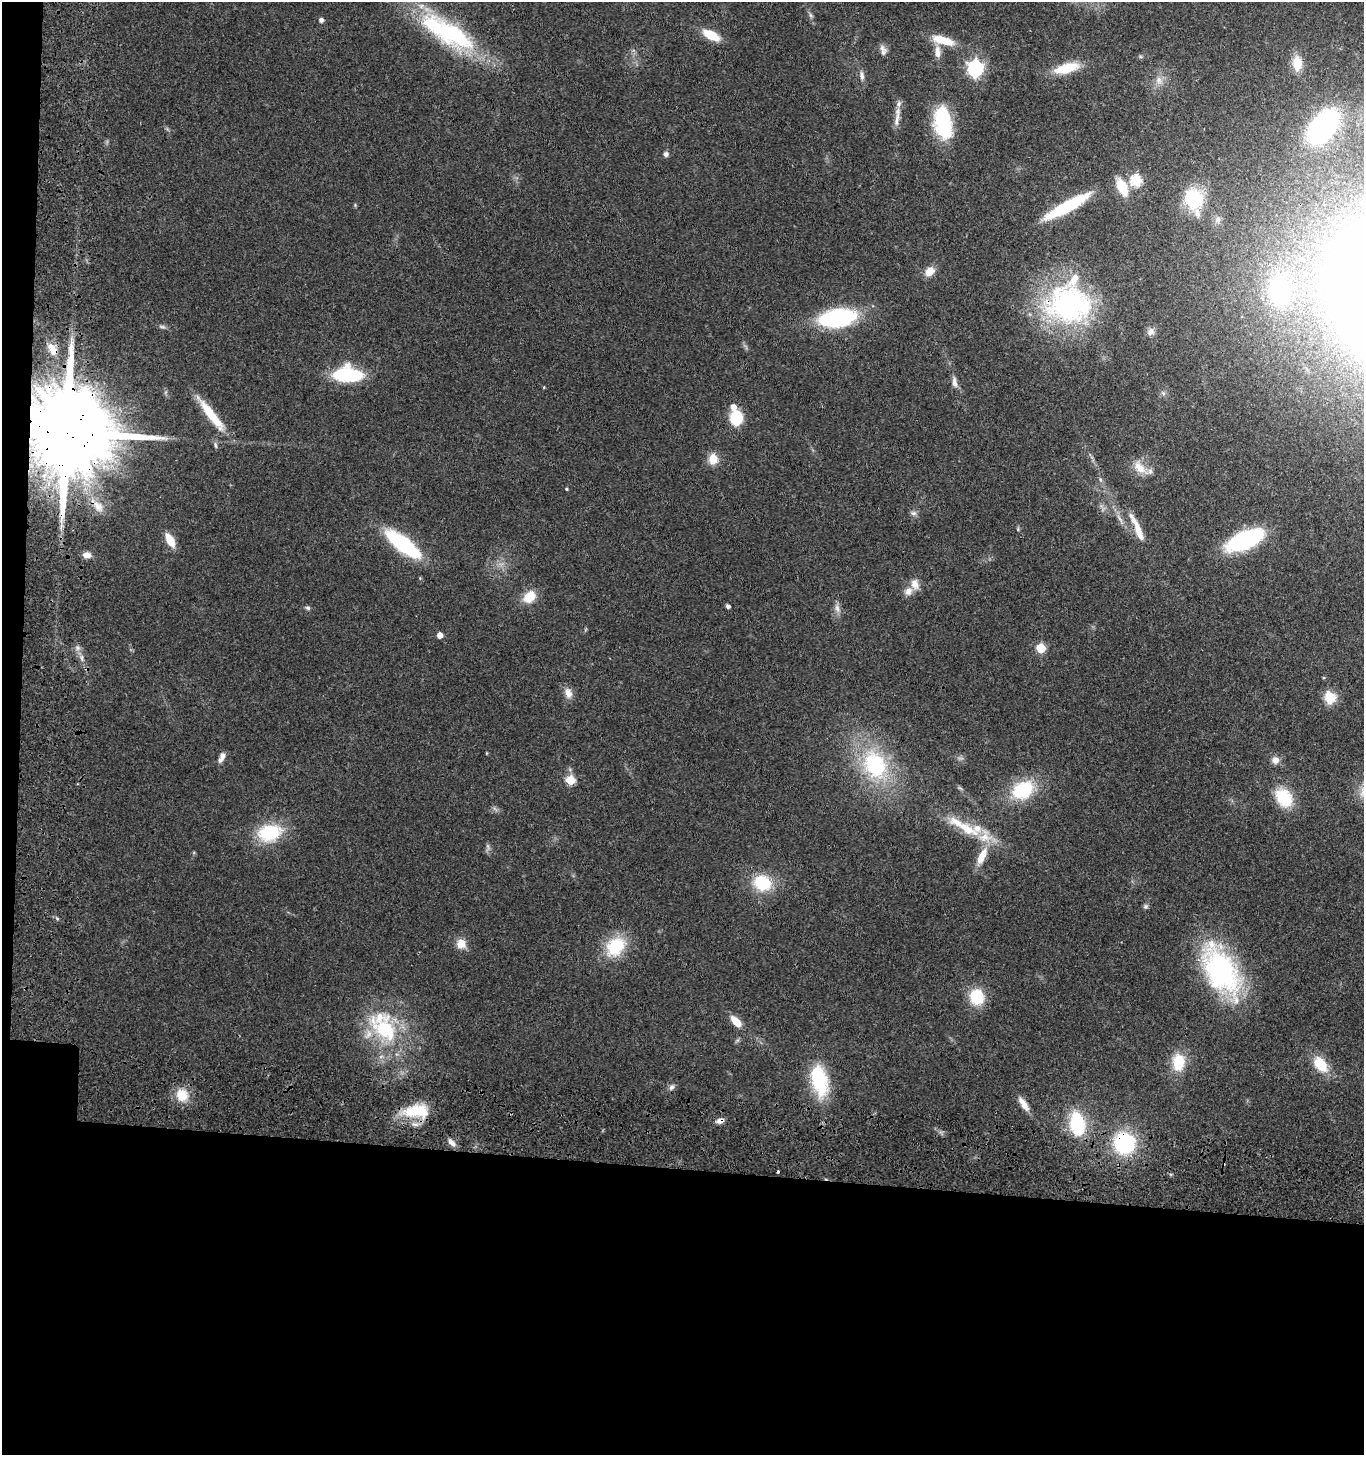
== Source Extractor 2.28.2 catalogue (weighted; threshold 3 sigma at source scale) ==
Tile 7 of 3 x 3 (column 1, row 3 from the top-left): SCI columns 251-1612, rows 159-1611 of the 4678 x 4675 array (HDU 1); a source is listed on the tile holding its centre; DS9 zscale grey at full resolution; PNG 1366 x 1457 px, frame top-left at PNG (2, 2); no overlay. Shown black and unused: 21% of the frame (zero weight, under 3 of 4 exposures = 13% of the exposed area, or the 3 px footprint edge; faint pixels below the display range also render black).
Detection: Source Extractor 2.28.2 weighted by HDU 2 'WHT'; one run over the whole footprint, this tile lists its part. Background 0.119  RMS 0.0069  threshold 0.0312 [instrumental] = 3 sigma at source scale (4.5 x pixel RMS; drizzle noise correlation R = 1.50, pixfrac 1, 0.05/0.05 arcsec/px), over >= 5 px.
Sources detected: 101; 1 too faint to see at this stretch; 1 cosmic-ray / hot-pixel residue — not listed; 9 inside a brighter listed object's ellipse — not listed separately; the other 90 listed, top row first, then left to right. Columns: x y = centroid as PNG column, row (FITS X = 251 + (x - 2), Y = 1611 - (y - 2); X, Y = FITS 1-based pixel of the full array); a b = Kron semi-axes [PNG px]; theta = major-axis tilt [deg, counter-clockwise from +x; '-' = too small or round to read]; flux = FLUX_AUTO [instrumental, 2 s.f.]
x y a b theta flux
811 15 7 5 -59 1.5
321 20 5 4 - 2.7
447 32 80 26 -31 96
711 35 18 8 -28 17
943 40 28 9 -15 16
882 48 12 8 -65 3.3
937 52 17 7 -87 6
1297 63 15 9 -86 13
975 68 7 6 - 210
1066 68 25 10 15 23
862 75 13 6 -80 3.2
1159 80 13 9 -61 5.5
897 119 24 6 81 5.7
943 123 35 17 -80 49
1323 127 35 20 51 120
666 154 6 6 - 2.2
1136 180 6 6 - 60
1122 187 18 9 -65 18
1194 199 20 17 -56 38
355 205 5 5 - 0.78
1067 206 53 10 29 45
1218 219 9 7 46 2.7
929 271 11 8 45 8.2
1279 290 28 23 89 86
1069 305 56 44 -4 130
837 318 32 15 8 91
162 327 10 4 -11 1.6
1358 327 20 16 -45 65
1151 332 10 9 - 3.4
53 350 13 7 -61 7.9
348 375 28 15 -2 50
954 382 16 6 -83 3.8
544 387 5 3 - 0.54
1163 393 7 4 -19 1.3
733 407 7 6 - 5.5
211 414 47 9 -52 24
736 418 11 9 78 32
68 433 34 18 -5 20000
215 445 9 4 -72 1.5
713 459 12 10 -87 9.7
1140 467 23 12 -47 10
1100 480 7 4 -71 1.5
566 489 4 3 - 0.76
98 506 18 11 -53 9.3
914 513 9 5 5 2
1120 519 16 4 -57 3.3
1137 529 36 7 -67 13
170 540 14 7 -61 13
1244 540 29 13 23 100
403 544 33 11 -38 89
87 555 10 7 -7 4.1
915 584 14 10 -67 6.2
529 597 17 13 41 12
728 606 4 3 - 2.3
308 608 6 5 - 1.5
837 608 14 6 -76 3.6
440 635 5 4 - 6.3
1041 648 5 5 - 32
82 658 9 4 -81 2
568 693 14 9 -71 5.5
1330 697 15 13 -56 12
487 753 5 3 - 0.56
222 756 10 8 -84 3
1275 760 9 9 - 4.4
875 765 25 19 -61 75
570 780 5 5 - 29
1023 790 24 18 31 41
1284 798 23 17 -55 25
968 830 26 13 -36 19
269 833 27 18 13 38
982 856 25 9 65 13
762 883 18 15 -22 31
1146 906 7 6 - 1.6
461 944 12 11 - 7.7
615 947 26 19 48 30
1221 970 63 33 -59 120
977 997 17 15 -77 23
736 1021 12 6 -48 13
385 1030 51 31 -47 67
1178 1062 20 14 86 20
1320 1064 22 13 -55 18
819 1080 36 18 -75 45
671 1087 9 6 57 2.3
182 1095 17 15 -59 13
1021 1101 23 7 -48 6.6
416 1111 35 16 2 28
720 1121 9 6 14 3.5
1077 1124 19 11 -80 56
452 1142 13 6 -48 3.8
1124 1143 17 16 - 73
Overlapping masked pixels (flux is a lower limit): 6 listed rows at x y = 1069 305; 53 350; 68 433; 416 1111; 720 1121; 1124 1143
Isophote crosses this tile's border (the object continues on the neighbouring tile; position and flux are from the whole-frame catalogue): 1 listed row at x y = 1358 327